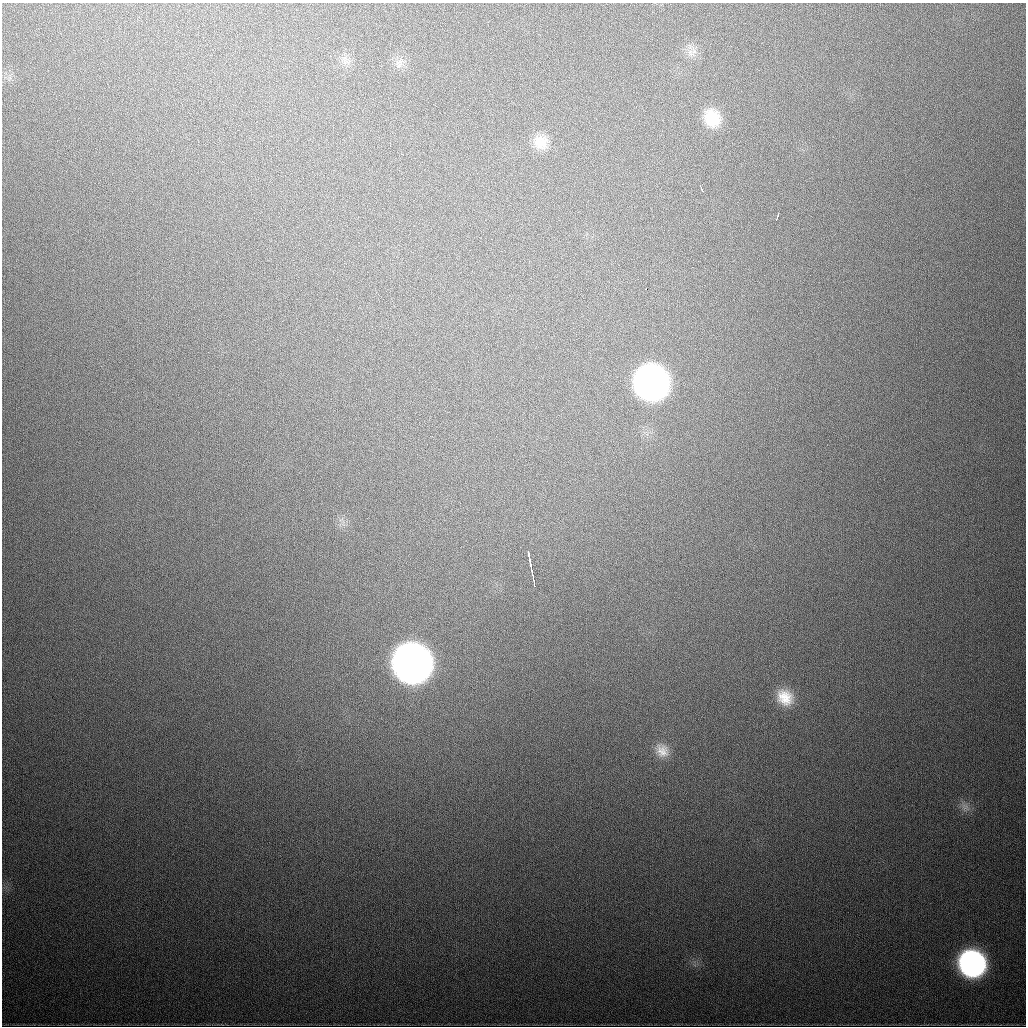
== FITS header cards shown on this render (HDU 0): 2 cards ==
NAXIS1  =                 1024
NAXIS2  =                 1024

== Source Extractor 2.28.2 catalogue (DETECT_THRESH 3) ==
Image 1024 x 1024 px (HDU 0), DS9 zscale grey, 1 PNG px = 1 image px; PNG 1028 x 1028 px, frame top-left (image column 1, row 1024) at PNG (2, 3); no overlay
Background 576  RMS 19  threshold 56.6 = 3 sigma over >= 5 px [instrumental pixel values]
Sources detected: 16; all 16 listed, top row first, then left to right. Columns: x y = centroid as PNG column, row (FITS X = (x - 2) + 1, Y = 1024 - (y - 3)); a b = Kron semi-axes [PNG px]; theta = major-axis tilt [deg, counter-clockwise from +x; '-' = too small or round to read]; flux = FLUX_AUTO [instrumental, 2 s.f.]
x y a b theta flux
691 52 13 7 -41 9.1e+03
345 61 13 5 62 5.7e+03
399 62 13 5 20 6.1e+03
712 118 20 17 -64 3.9e+04
541 142 19 17 -45 2.2e+04
701 188 7 2 -66 3.2e+03
777 216 7 2 68 3.2e+03
646 289 3 2 - 1.1e+04
651 383 22 20 -52 1.1e+06
530 563 24 3 -79 1.4e+04
534 581 10 2 -82 6.1e+03
412 664 22 20 -50 2.3e+06
785 697 20 16 -46 3.0e+04
662 751 20 16 -54 2.0e+04
965 807 13 9 -44 8.7e+03
972 964 20 18 -46 3.9e+05